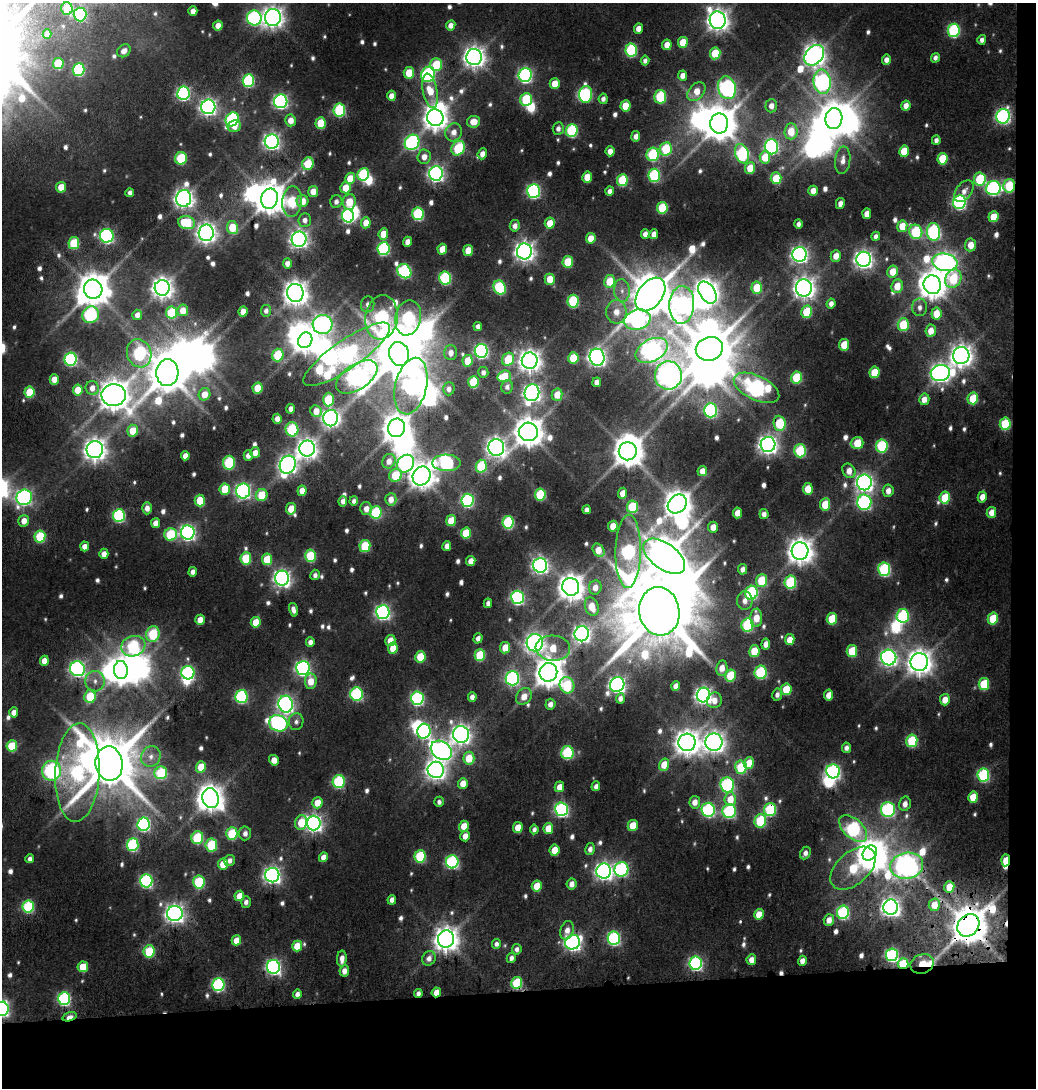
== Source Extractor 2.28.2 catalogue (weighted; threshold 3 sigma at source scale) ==
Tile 4 of 2 x 2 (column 2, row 2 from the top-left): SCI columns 1130-2163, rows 105-1190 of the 2259 x 2378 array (HDU 1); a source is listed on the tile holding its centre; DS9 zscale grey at full resolution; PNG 1038 x 1090 px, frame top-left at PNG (2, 3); each listed source drawn as its Kron ellipse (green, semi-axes under 4 px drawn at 4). Shown black and unused: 11% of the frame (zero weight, under 3 of 5 exposures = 16% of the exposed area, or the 3 px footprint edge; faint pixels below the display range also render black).
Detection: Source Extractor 2.28.2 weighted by HDU 2 'WHT'; one run over the whole footprint, this tile lists its part. Background 0.0413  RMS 0.0067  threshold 0.0304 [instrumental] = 3 sigma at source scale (4.5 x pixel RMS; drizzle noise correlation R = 1.50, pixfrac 1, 0.0396/0.0396 arcsec/px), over >= 5 px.
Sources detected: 744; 17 too faint to see at this stretch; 40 inside a brighter object's white glare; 1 cosmic-ray / hot-pixel residue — neither listed nor drawn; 2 inside a brighter listed object's ellipse — not listed separately; of the other 684, all 500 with FLUX_AUTO >= 3.73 (the completeness limit of this list) listed and drawn (184 fainter detections not listed), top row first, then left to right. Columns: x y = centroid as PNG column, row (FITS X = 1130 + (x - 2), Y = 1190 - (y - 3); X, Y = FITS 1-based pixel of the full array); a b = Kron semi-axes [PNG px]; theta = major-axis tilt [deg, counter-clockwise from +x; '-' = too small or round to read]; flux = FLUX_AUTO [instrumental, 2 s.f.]
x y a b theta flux
67 8 6 5 - 26
193 11 5 4 - 6.7
80 14 7 6 - 120
273 17 8 8 - 660
254 18 7 7 - 210
718 20 9 8 - 740
451 25 5 4 - 6.5
218 26 5 5 - 8.3
638 29 5 4 - 8.5
954 30 7 6 - 110
47 34 5 4 - 5.1
982 40 5 4 - 4.1
683 42 5 5 - 21
667 45 5 4 - 11
631 50 6 5 - 97
124 51 7 6 - 6.5
715 53 6 5 - 32
814 55 11 8 49 780
474 57 8 8 - 690
935 58 5 4 - 3.9
886 60 5 4 - 5.8
645 61 5 4 - 3.8
58 64 5 5 - 40
436 64 6 6 - 35
79 70 6 6 - 89
409 73 6 5 - 24
428 74 8 6 62 150
525 75 7 6 - 200
683 76 5 4 - 6.9
248 81 6 5 - 91
822 82 12 8 -83 290
555 84 5 5 - 16
727 88 11 9 -75 280
430 91 17 7 -79 21
696 92 11 7 48 15
183 93 7 6 - 180
586 94 8 6 86 110
391 96 5 4 - 8
660 97 7 6 - 58
526 99 6 5 - 62
603 99 5 4 - 4.4
281 101 7 6 - 220
626 106 5 5 - 21
771 106 6 6 - 6.4
906 106 5 4 - 7.6
208 107 7 7 - 370
339 110 6 6 - 90
1003 116 7 6 - 210
435 118 8 8 - 920
232 119 7 6 - 120
834 119 10 8 80 1900
291 120 6 5 - 9
473 122 6 6 - 12
321 123 5 5 - 33
719 123 10 9 - 2100
234 126 7 6 - 8.9
558 129 6 5 - 4.5
572 131 6 6 - 92
791 131 8 6 87 20
454 132 9 8 - 7.5
636 136 5 4 - 6.1
936 140 4 4 - 3.7
272 141 7 7 - 360
412 142 8 7 - 170
771 147 7 6 - 170
458 148 7 6 - 58
666 149 7 6 - 54
610 151 5 4 - 7.5
904 151 6 5 - 25
482 154 5 4 - 6.6
653 154 7 6 - 78
742 154 10 7 -70 100
424 157 7 6 - 7.7
765 157 6 5 - 21
181 158 6 6 - 57
942 159 6 5 - 32
843 160 14 7 84 6.9
308 164 6 5 - 33
750 168 6 5 - 19
436 173 7 7 - 320
363 174 6 5 - 78
654 175 6 6 - 93
587 177 5 5 - 18
350 178 6 5 - 17
776 178 6 5 - 27
980 179 6 6 - 59
622 180 6 5 - 57
1009 186 6 6 - 47
61 187 5 5 - 14
346 188 5 5 - 17
993 188 7 7 - 160
313 191 5 5 - 10
533 191 7 6 - 180
610 191 5 4 - 4.9
813 191 5 5 - 9.1
964 191 12 7 52 6.8
130 193 4 4 - 4
184 198 8 7 - 500
269 199 10 8 77 1600
303 201 6 6 - 14
292 202 15 10 84 64
336 202 6 6 - 3.9
349 202 8 6 83 24
959 202 7 6 - 170
840 203 6 4 77 4.8
662 208 6 5 - 45
418 214 6 5 - 89
867 214 5 4 - 9.3
348 216 6 6 - 150
993 217 5 5 - 19
305 220 7 6 - 4.7
186 223 8 6 -12 46
366 223 5 5 - 12
550 223 5 5 - 14
798 224 4 4 - 4
515 226 6 5 - 5.6
902 226 6 5 - 16
232 227 6 5 - 23
916 232 7 6 - 79
934 232 9 6 -84 160
206 233 8 7 - 560
383 234 6 4 84 16
645 234 5 4 - 5.4
654 234 5 4 - 7.2
107 236 7 7 - 210
876 236 5 4 - 4.7
591 238 5 5 - 14
299 239 8 7 - 390
407 242 5 4 - 6.7
74 243 6 5 - 45
971 245 6 5 - 12
383 249 6 6 - 110
442 249 5 5 - 16
468 250 5 5 - 19
524 251 8 7 - 570
799 254 7 7 - 350
836 256 6 5 - 9.4
864 259 7 7 - 460
568 262 6 5 - 32
945 262 13 8 -10 550
287 263 5 4 - 6.2
404 271 8 6 -49 150
893 272 6 5 - 16
445 278 6 6 - 110
550 279 5 5 - 17
953 279 9 8 - 48
609 281 6 5 - 19
932 285 9 8 - 1400
897 286 7 6 - 14
162 288 8 7 - 690
500 288 7 6 - 81
757 288 6 5 - 33
804 288 8 8 - 730
93 289 9 9 - 1900
622 290 11 8 -85 5.5
295 293 9 8 - 960
707 293 12 7 -57 820
650 294 19 12 53 3800
573 301 6 5 - 73
368 304 8 6 83 3.9
831 304 5 4 - 5.5
682 305 19 12 87 420
920 307 9 7 -84 4.8
183 310 6 5 - 11
266 311 6 5 - 4.2
243 312 5 4 - 11
616 312 12 10 -90 10
807 312 6 5 - 38
171 313 6 5 - 57
936 314 6 5 - 21
91 315 8 8 - 140
137 315 5 5 - 5.9
382 317 22 16 82 170
408 318 17 13 79 120
637 320 13 10 17 280
323 324 10 9 - 350
903 325 6 5 - 45
478 326 4 4 - 3.9
931 331 6 5 - 11
305 340 8 7 - 970
844 345 6 5 - 23
709 349 14 11 20 3900
651 350 17 11 28 540
481 351 7 6 - 200
139 353 14 12 -71 110
451 353 7 6 - 6
347 354 52 14 35 340
399 354 12 10 -76 4800
278 355 6 5 - 48
961 355 8 8 - 710
597 357 8 7 - 460
573 358 6 5 - 35
71 359 6 6 - 130
508 359 7 6 - 42
467 361 6 5 - 18
530 361 8 8 - 760
483 372 5 5 - 3.8
874 372 6 5 - 28
167 373 13 11 85 3200
940 373 9 8 - 490
668 375 14 13 - 670
504 376 7 6 - 26
357 377 23 12 34 470
796 377 6 5 - 43
54 379 5 5 - 15
473 382 6 5 - 48
597 382 5 4 - 6.9
411 386 29 15 77 420
507 387 6 6 - 4.1
92 388 7 6 - 7.4
258 388 5 5 - 25
756 388 24 12 -26 320
449 389 6 6 - 4.3
78 390 5 5 - 16
29 392 5 5 - 33
532 393 8 7 - 400
204 394 6 5 - 14
114 395 12 11 - 1600
557 395 6 5 - 14
973 398 6 5 - 33
328 399 7 5 89 46
924 399 6 5 - 9
291 409 5 4 - 5.2
711 410 7 6 - 150
316 411 6 5 - 12
331 418 8 7 - 390
277 419 5 4 - 6.5
780 423 7 6 - 47
1005 424 6 5 - 56
396 428 9 8 - 1400
292 429 7 6 - 80
133 431 6 5 - 20
528 432 9 9 - 1500
857 443 6 6 - 29
768 445 7 7 - 520
882 446 6 6 - 78
496 447 8 8 - 530
307 449 8 8 - 620
95 450 8 8 - 760
628 451 9 9 - 1700
800 451 6 6 - 70
255 452 5 5 - 7.6
185 456 4 4 - 7.3
248 456 5 4 - 5.8
389 461 7 6 - 7.5
229 463 7 6 - 66
446 463 14 8 -2 160
405 464 9 8 - 230
288 465 9 7 64 460
481 466 6 5 - 49
702 471 5 4 - 7.9
849 471 8 6 -55 9.4
395 475 7 6 - 35
422 476 10 8 58 1000
864 482 8 7 - 420
225 489 6 5 - 29
808 489 6 5 - 16
243 491 7 7 - 260
302 491 5 4 - 11
888 491 6 5 - 7.3
623 493 5 4 - 12
540 494 6 5 - 50
262 495 6 5 - 29
24 497 8 7 - 260
982 497 5 4 - 9.6
945 498 6 5 - 37
391 499 6 5 - 8.2
467 500 6 6 - 140
200 501 6 5 - 29
343 501 5 4 - 5.2
354 501 5 4 - 4.4
864 502 7 7 - 190
677 504 10 8 47 1300
825 504 6 5 - 26
633 507 6 5 - 54
147 508 6 5 - 6.5
291 509 6 5 - 18
366 509 6 6 - 7
587 510 4 4 - 4.8
376 512 6 6 - 74
991 512 5 4 - 10
737 513 5 4 - 12
764 514 5 4 - 4.8
119 515 6 6 - 120
24 521 6 5 - 8.6
451 521 5 5 - 21
508 522 6 5 - 90
155 523 5 4 - 7.2
613 526 5 4 - 14
713 527 5 5 - 9
188 533 7 7 - 290
466 533 6 5 - 34
171 534 6 6 - 61
40 536 6 5 - 54
85 546 5 4 - 8.5
365 546 6 5 - 49
447 546 5 4 - 6.2
598 550 7 5 -58 13
628 551 36 12 89 200
800 551 9 8 - 1100
104 554 5 4 - 7.3
311 556 6 5 - 54
664 556 24 13 -36 3300
246 558 6 5 - 51
267 559 6 5 - 32
471 561 5 4 - 9.9
540 565 7 7 - 330
742 569 5 4 - 5.3
884 569 7 6 - 130
193 572 5 4 - 5
315 575 5 4 - 4
282 578 7 7 - 380
761 581 6 5 - 37
790 582 6 6 - 77
571 587 9 8 - 1100
595 587 7 6 - 8
751 593 7 6 - 110
517 597 7 6 - 170
745 601 9 7 89 6.2
488 603 5 4 - 3.9
592 607 9 6 -71 15
293 610 7 4 -75 5
659 611 24 20 -82 11000
383 612 7 6 - 270
903 616 7 6 - 100
756 618 9 6 -89 14
832 619 6 5 - 34
993 619 6 5 - 33
200 620 5 4 - 12
256 622 5 5 - 19
747 625 7 6 - 83
153 634 8 6 71 55
582 634 7 7 - 360
478 638 5 4 - 5.1
790 639 5 4 - 11
390 640 5 5 - 13
310 642 5 4 - 5.2
535 643 9 8 - 450
766 644 5 4 - 7.7
133 646 12 10 18 100
393 648 5 5 - 17
505 648 5 5 - 15
553 648 17 12 -4 23
754 651 6 5 - 26
852 651 6 5 - 37
480 655 6 5 - 47
420 657 6 5 - 29
889 657 8 7 - 350
44 661 5 4 - 9.8
919 662 9 8 - 1000
303 668 7 6 - 270
722 668 7 5 82 9.9
78 669 7 7 - 270
121 670 9 7 -85 1100
548 672 9 8 - 1500
761 672 7 6 - 81
188 673 6 6 - 140
730 675 6 5 - 41
512 678 7 7 - 160
95 681 10 9 - 6.2
311 681 8 6 89 14
984 684 6 5 - 42
567 685 8 7 - 54
617 685 7 7 - 310
676 686 5 4 - 6.9
786 689 6 5 - 31
356 694 6 6 - 130
703 695 7 6 - 370
777 695 6 5 - 4.4
829 695 5 4 - 10
90 696 6 5 - 37
241 696 6 6 - 120
524 696 9 7 51 11
472 697 5 4 - 4.9
417 698 7 6 - 150
620 698 5 4 - 4.6
714 700 8 7 - 6.9
945 700 5 5 - 12
286 704 8 7 - 330
550 704 5 5 - 5.4
14 712 5 4 - 6.8
296 722 8 7 - 3.8
278 723 9 8 - 210
424 731 7 6 - 150
461 734 8 8 - 510
912 741 6 5 - 64
687 742 9 8 - 1000
714 742 8 8 - 660
12 746 6 5 - 42
846 748 5 4 - 4.3
441 750 11 8 -34 480
567 753 6 6 - 88
151 756 10 9 - 5.6
469 758 6 5 - 24
274 760 5 5 - 11
749 763 6 5 - 17
109 764 17 13 -82 6400
664 765 6 5 - 17
201 767 6 5 - 20
741 767 6 5 - 55
436 770 8 8 - 540
52 771 10 9 - 210
833 771 7 6 - 200
77 773 49 22 87 140
161 773 6 6 - 62
983 775 6 6 - 110
339 781 6 6 - 100
463 783 5 5 - 12
727 785 7 7 - 130
596 786 5 4 - 4.8
559 787 5 4 - 11
973 797 6 5 - 21
211 798 10 8 -70 880
730 799 7 6 - 15
439 802 5 4 - 3.8
695 802 6 5 - 8.3
317 803 5 5 - 16
905 804 7 5 76 6.5
561 809 7 6 - 190
770 809 6 6 - 81
888 809 7 7 - 140
708 810 7 6 - 150
729 811 7 6 - 130
760 821 7 5 74 71
301 822 7 6 - 24
313 823 7 7 - 390
144 824 6 6 - 160
633 825 5 5 - 21
464 826 5 5 - 16
518 827 5 5 - 16
548 828 5 4 - 16
853 828 17 9 -43 150
534 829 5 4 - 3.8
245 833 7 6 - 5
232 834 6 5 - 50
465 836 5 4 - 8.7
197 838 6 6 - 63
133 845 6 5 - 100
211 845 6 6 - 52
590 849 6 5 - 4.7
555 850 5 5 - 21
805 853 6 5 - 5.1
870 853 8 6 52 1100
420 856 6 5 - 66
323 857 5 4 - 8.7
30 859 4 4 - 3.9
230 860 5 5 - 4.4
1006 860 6 3 84 24
452 862 6 6 - 140
223 864 5 5 - 22
907 866 17 13 12 830
853 868 27 16 42 53
621 869 7 7 - 150
604 871 7 7 - 420
272 875 7 7 - 380
146 881 6 6 - 150
199 882 6 5 - 69
572 884 5 5 - 6.5
537 886 5 5 - 20
949 887 6 5 - 22
239 896 5 4 - 12
392 900 5 4 - 6
246 902 6 4 86 4.4
934 905 6 5 - 16
28 907 6 5 - 94
891 907 7 7 - 510
843 912 7 6 - 110
175 913 8 7 - 520
759 914 5 5 - 14
829 920 6 5 - 8.3
968 925 12 10 48 3100
567 930 9 6 72 7
614 938 6 6 - 150
446 939 8 8 - 990
236 940 5 4 - 13
573 942 7 7 - 320
496 944 5 4 - 4.3
297 946 5 5 - 21
517 949 5 5 - 4.4
149 951 6 5 - 56
892 955 6 6 - 140
429 958 8 6 61 6.1
511 958 5 4 - 4.3
342 959 8 5 87 6.8
751 960 5 4 - 8.3
802 961 5 4 - 6.4
696 963 7 6 - 180
903 964 5 5 - 47
922 964 12 9 19 49
83 967 5 5 - 25
273 967 7 6 - 260
344 971 5 5 - 6.2
517 983 6 5 - 63
218 985 6 6 - 130
436 992 5 4 - 13
418 993 4 4 - 4.6
297 994 4 4 - 5.5
64 999 6 6 - 140
2 1009 7 7 - 270
69 1017 7 3 16 17
Overlapping masked pixels (flux is a lower limit): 14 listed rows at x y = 1003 116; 1009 186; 780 423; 770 809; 1006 860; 907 866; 934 905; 968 925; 903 964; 922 964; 517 983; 436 992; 418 993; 69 1017
Isophote crosses this tile's border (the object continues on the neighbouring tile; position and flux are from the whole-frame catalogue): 2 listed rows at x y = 273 17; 2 1009